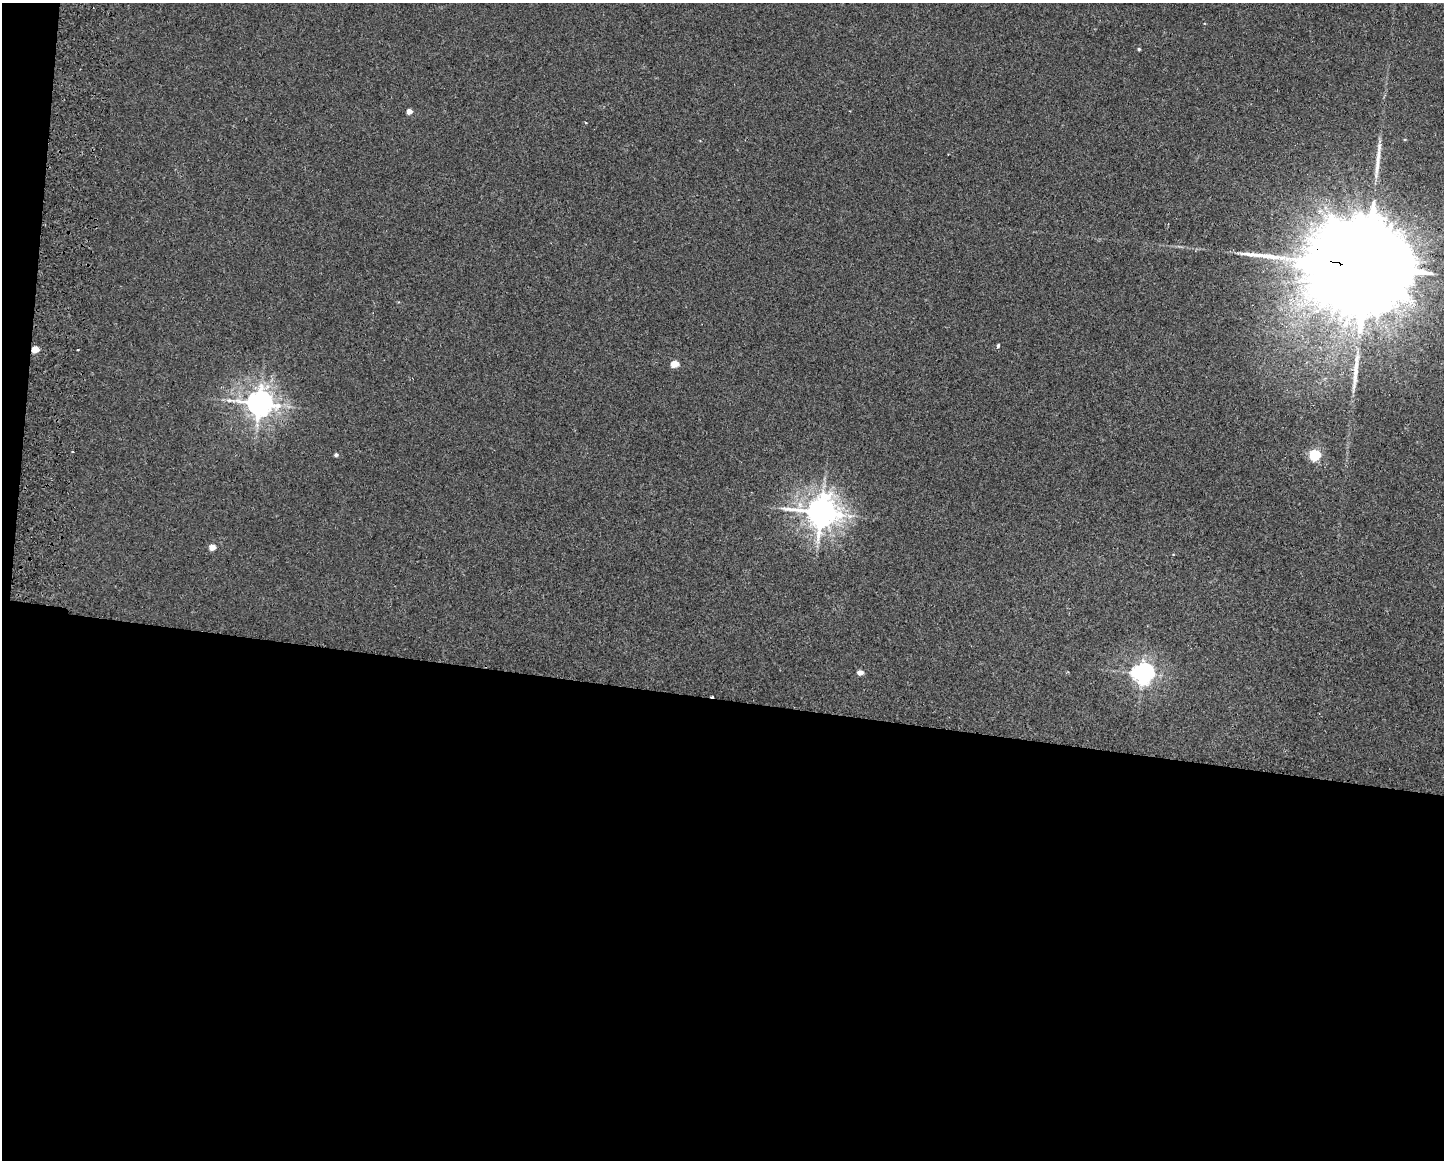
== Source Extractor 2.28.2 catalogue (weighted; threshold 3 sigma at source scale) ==
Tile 10 of 3 x 4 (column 1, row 4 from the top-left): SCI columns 167-1608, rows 14-1171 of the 4771 x 4656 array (HDU 1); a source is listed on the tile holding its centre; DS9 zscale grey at full resolution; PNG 1446 x 1162 px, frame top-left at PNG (2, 3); no overlay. Shown black and unused: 41% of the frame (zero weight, under 2 of 3 exposures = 3% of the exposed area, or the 3 px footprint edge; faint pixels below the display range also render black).
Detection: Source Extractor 2.28.2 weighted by HDU 2 'WHT'; one run over the whole footprint, this tile lists its part. Background 0.0271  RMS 0.0067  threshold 0.03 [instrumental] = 3 sigma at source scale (4.5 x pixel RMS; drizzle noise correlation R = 1.50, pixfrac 1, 0.05/0.05 arcsec/px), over >= 5 px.
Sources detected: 17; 2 cosmic-ray / hot-pixel residue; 2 long thin detections or spike segments (spike, bleed or trail) — not listed; the other 13 listed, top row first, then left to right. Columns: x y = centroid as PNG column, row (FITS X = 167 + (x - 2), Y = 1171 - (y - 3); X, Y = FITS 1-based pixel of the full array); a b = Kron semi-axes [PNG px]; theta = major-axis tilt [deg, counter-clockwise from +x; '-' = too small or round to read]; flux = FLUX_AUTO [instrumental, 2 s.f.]
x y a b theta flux
1139 49 4 3 - 0.81
409 111 4 4 - 5.7
1368 267 44 21 -8 38000
998 345 5 4 - 1.1
35 349 5 4 - 12
674 364 5 4 - 16
259 403 9 8 - 840
336 455 4 4 - 1.5
1314 455 6 5 - 74
821 512 10 9 - 1200
212 547 5 4 - 8.5
860 672 5 4 - 5.3
1142 674 7 7 - 450
Overlapping masked pixels (flux is a lower limit): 2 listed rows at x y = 1368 267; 35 349